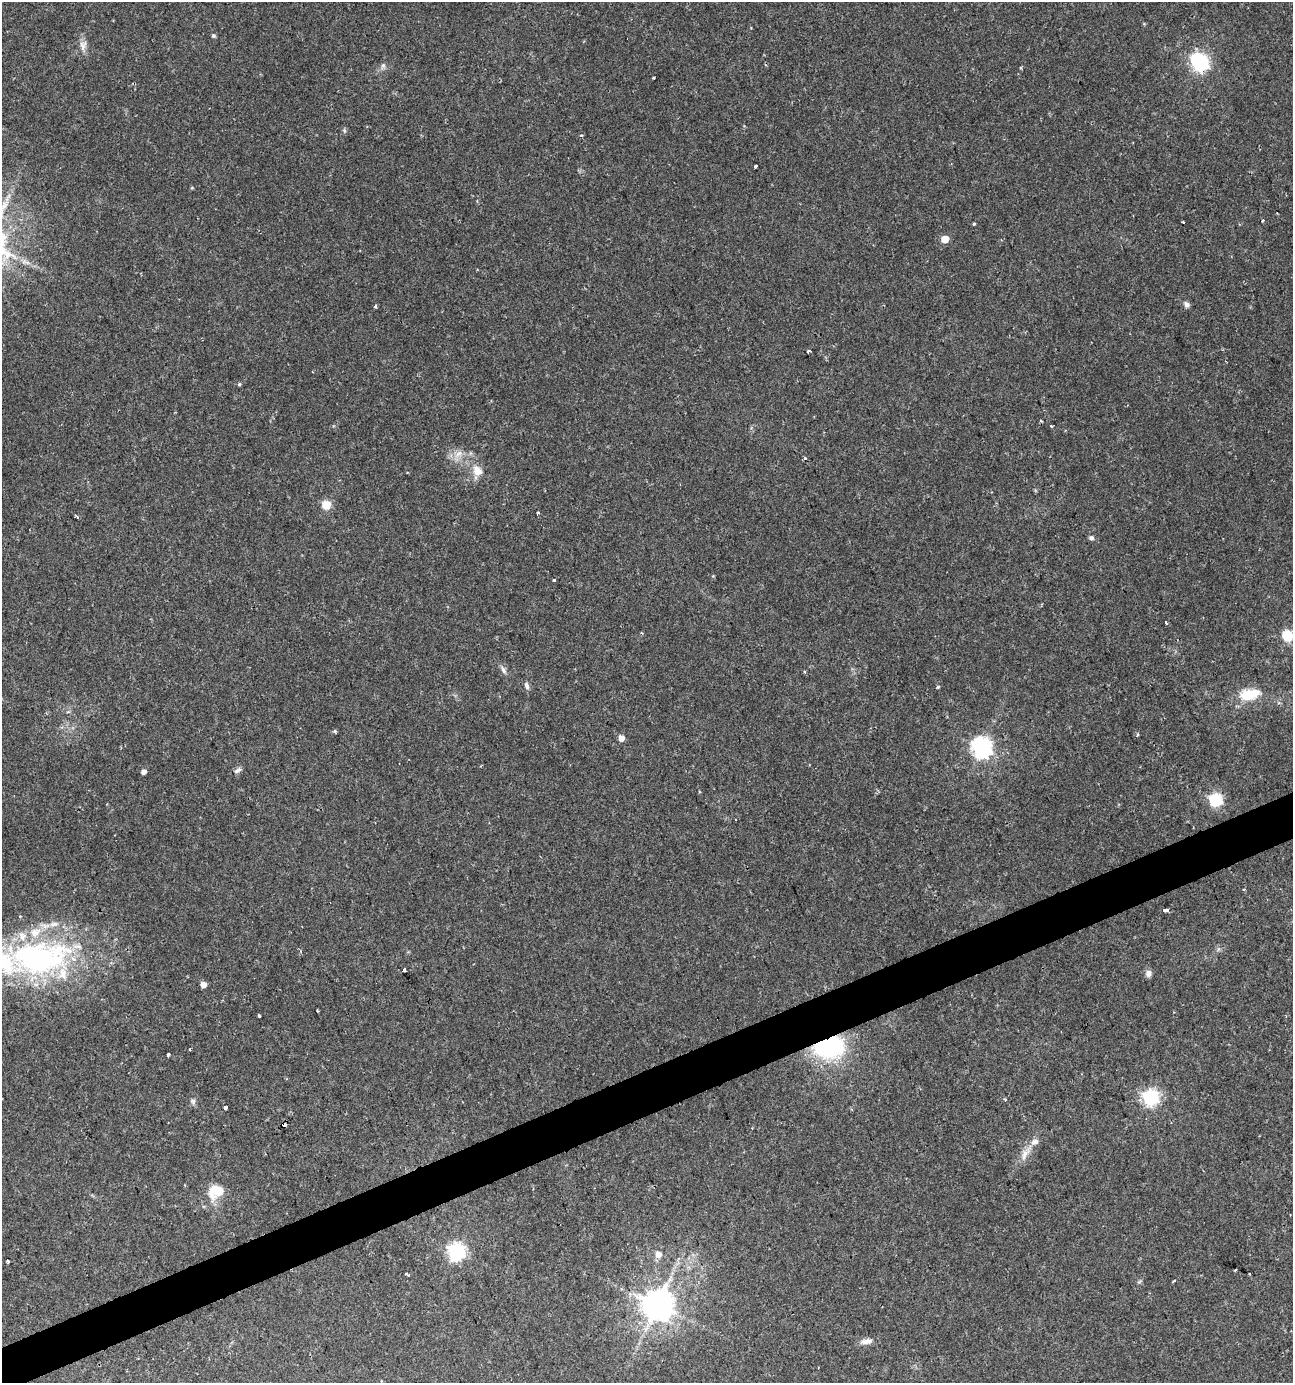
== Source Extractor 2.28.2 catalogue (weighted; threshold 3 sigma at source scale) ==
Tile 7 of 4 x 4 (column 3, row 2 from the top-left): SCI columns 2712-4002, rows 2763-4143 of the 5368 x 5526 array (HDU 1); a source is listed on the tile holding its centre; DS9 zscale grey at full resolution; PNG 1295 x 1385 px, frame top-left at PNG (2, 2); no overlay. Shown black and unused: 3% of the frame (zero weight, under 2 of 3 exposures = <1% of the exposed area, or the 3 px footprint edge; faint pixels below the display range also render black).
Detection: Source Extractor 2.28.2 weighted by HDU 2 'WHT'; one run over the whole footprint, this tile lists its part. Background 0.0424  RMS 0.0033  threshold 0.015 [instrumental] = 3 sigma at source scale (4.5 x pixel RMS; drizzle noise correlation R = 1.50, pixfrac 1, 0.0396/0.0396 arcsec/px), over >= 5 px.
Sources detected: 71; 1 inside a brighter object's white glare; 1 cosmic-ray / hot-pixel residue — not listed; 6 inside a brighter listed object's ellipse — not listed separately; the other 63 listed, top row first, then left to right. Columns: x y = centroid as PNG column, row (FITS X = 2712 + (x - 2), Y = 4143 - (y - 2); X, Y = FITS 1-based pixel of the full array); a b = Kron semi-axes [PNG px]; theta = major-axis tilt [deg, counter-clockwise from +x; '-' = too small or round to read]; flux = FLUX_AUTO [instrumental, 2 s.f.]
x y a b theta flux
213 35 5 5 - 0.52
83 46 14 10 84 2.4
1200 63 7 6 - 70
383 66 8 6 69 0.91
653 78 3 2 - 0.32
344 130 7 5 -78 0.56
581 135 4 3 - 0.3
756 166 3 3 - 0.72
192 188 5 3 - 0.27
1262 220 3 3 - 1.1
974 224 4 4 - 0.35
945 239 5 5 - 6.5
24 262 7 4 -18 0.95
1186 304 8 6 -28 1.1
375 306 4 3 - 0.5
809 351 4 3 - 0.59
239 385 4 4 - 0.47
1051 426 3 3 - 0.68
459 454 12 5 35 1.9
805 458 3 3 - 1.6
477 471 15 12 -50 3.9
326 505 5 5 - 15
77 517 4 3 - 0.53
1091 538 6 5 - 0.86
554 580 3 3 - 0.57
1166 623 3 2 - 0.7
1287 636 6 6 - 28
503 670 11 5 -60 1.2
527 686 9 6 -69 1
938 687 3 3 - 0.68
1249 694 21 10 12 11
335 731 6 3 71 0.46
621 738 5 5 - 3
981 747 7 7 - 190
238 770 11 5 31 1.1
143 772 4 4 - 1.9
1215 800 6 6 - 52
1166 910 5 3 - 1.8
39 958 86 44 5 86
404 970 3 3 - 1.7
1148 973 8 7 - 1.5
203 985 5 5 - 2.8
317 1011 3 2 - 0.37
259 1016 3 3 - 0.83
828 1046 23 15 13 49
190 1049 3 2 - 0.4
168 1055 3 3 - 1
1150 1097 7 6 - 87
1005 1100 4 3 - 0.53
193 1101 8 6 -57 0.87
226 1107 4 3 - 2.2
284 1125 3 3 - 19
1035 1142 12 8 6 1.8
1024 1154 18 7 75 2.8
216 1191 20 15 18 8.4
456 1252 7 7 - 120
658 1254 6 6 - 3
8 1261 3 3 - 0.58
1235 1270 3 2 - 0.34
407 1274 5 3 - 0.38
1174 1281 4 2 - 0.38
657 1305 9 9 - 650
866 1341 16 7 7 2.1
Overlapping masked pixels (flux is a lower limit): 2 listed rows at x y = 828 1046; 284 1125
Isophote crosses this tile's border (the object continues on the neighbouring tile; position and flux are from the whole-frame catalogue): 2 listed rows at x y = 1287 636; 39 958